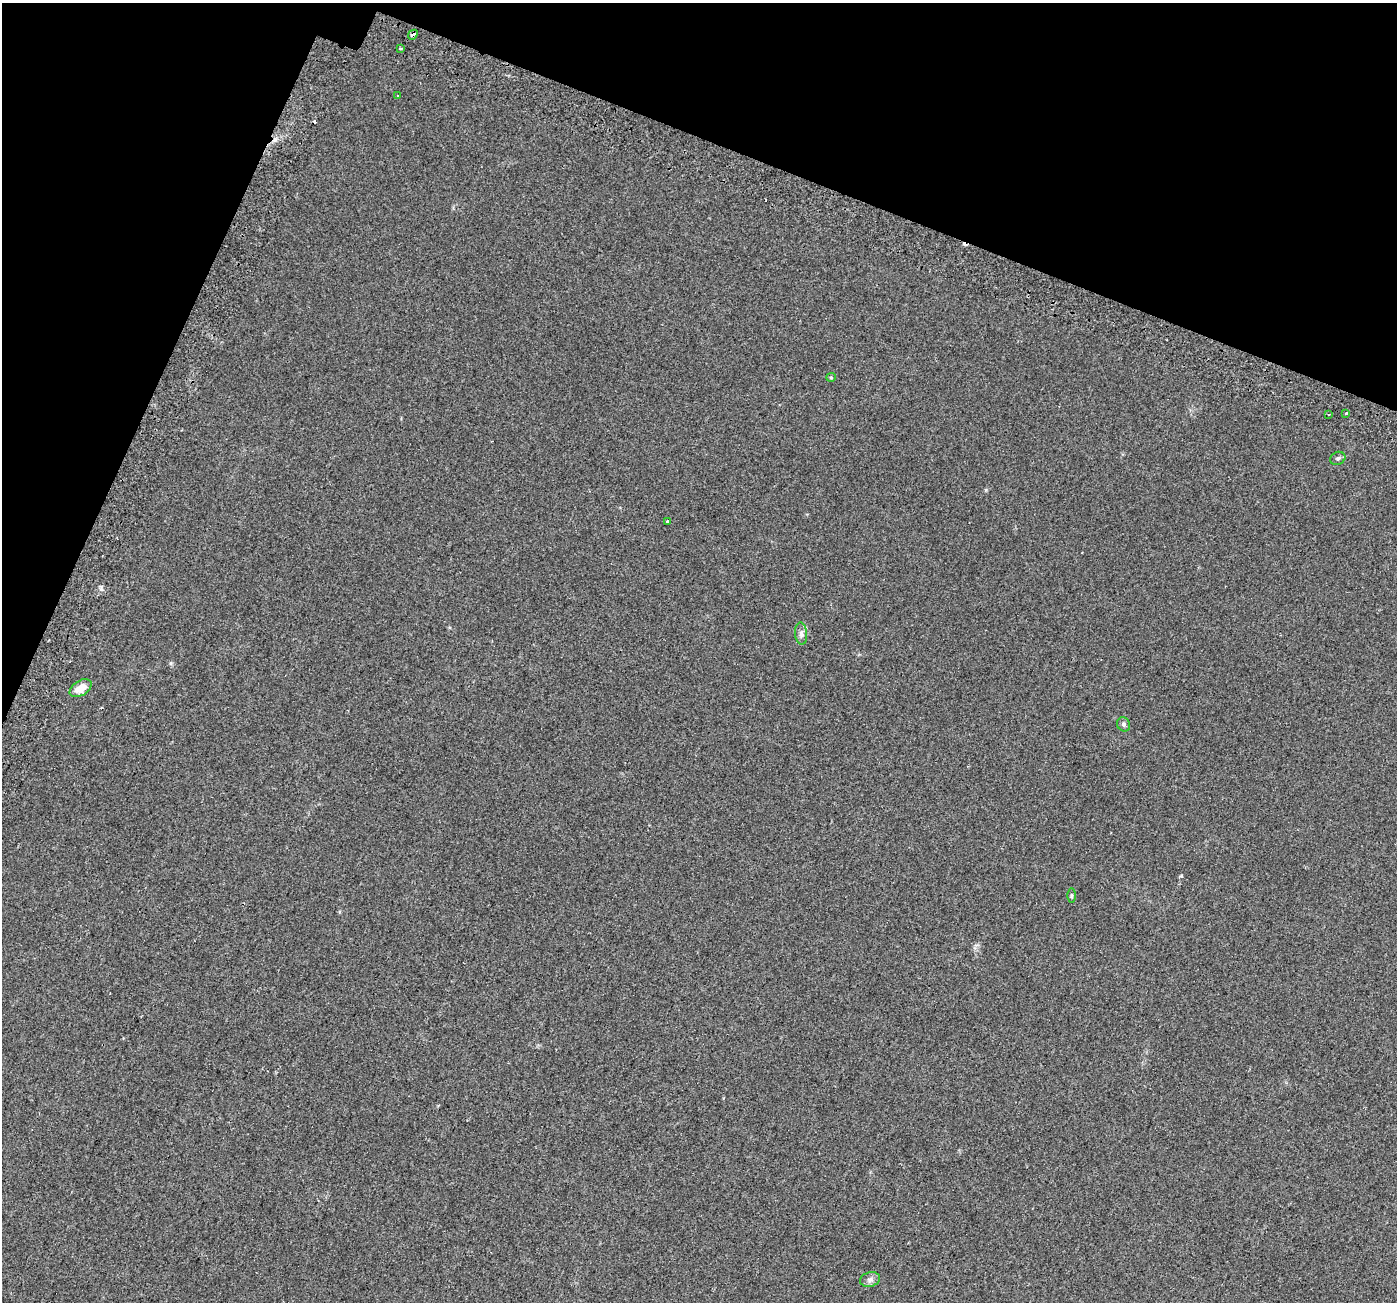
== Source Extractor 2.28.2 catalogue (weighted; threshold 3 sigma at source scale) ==
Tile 2 of 4 x 4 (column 2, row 1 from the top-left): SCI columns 1460-2854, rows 4248-5547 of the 5698 x 5829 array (HDU 1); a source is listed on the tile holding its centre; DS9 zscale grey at full resolution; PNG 1399 x 1304 px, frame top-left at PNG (2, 3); each listed source drawn as its Kron ellipse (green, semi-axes under 4 px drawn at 4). Shown black and unused: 18% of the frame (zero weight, under 2 of 3 exposures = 4% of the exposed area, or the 3 px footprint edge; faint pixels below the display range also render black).
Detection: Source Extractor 2.28.2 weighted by HDU 2 'WHT'; one run over the whole footprint, this tile lists its part. Background 0.0279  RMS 0.0051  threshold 0.0229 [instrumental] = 3 sigma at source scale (4.5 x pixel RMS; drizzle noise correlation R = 1.50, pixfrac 1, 0.0396/0.0396 arcsec/px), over >= 5 px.
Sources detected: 15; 2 cosmic-ray / hot-pixel residue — neither listed nor drawn; the other 13 listed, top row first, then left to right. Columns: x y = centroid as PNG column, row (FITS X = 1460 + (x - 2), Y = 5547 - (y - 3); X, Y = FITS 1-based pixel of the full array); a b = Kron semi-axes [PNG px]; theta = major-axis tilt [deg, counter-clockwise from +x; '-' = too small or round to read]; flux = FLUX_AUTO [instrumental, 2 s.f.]
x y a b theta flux
413 35 5 4 - 3.6
400 48 3 2 - 0.78
398 96 3 3 - 0.62
831 377 5 4 - 0.54
1346 413 3 3 - 2.2
1329 414 2 2 - 0.53
1338 458 8 6 24 1.1
667 521 3 3 - 1.1
801 634 11 6 -85 1.8
80 688 12 7 32 6
1124 724 7 6 - 1.3
1071 896 7 3 90 0.75
870 1279 10 7 15 1.9
Overlapping masked pixels (flux is a lower limit): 1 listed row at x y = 413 35
Unlisted compact peaks at least as high as the median listed source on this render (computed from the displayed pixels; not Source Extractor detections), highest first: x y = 101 589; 1181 876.